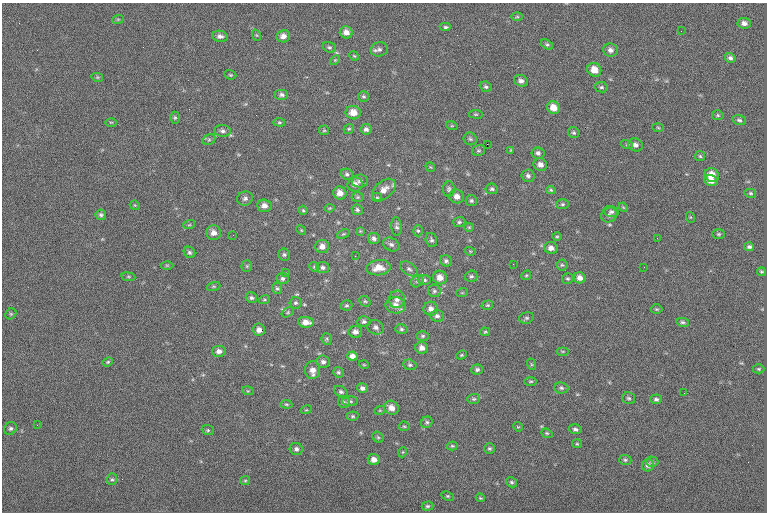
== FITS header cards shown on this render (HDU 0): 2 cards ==
NAXIS1  =                  765
NAXIS2  =                  510

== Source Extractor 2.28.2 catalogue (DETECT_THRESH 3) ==
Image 765 x 510 px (HDU 0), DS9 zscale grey, 1 PNG px = 1 image px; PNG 769 x 514 px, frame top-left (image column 1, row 510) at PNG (2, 3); each listed source drawn as its Kron ellipse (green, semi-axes under 4 px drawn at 4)
Background -0.307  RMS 7.8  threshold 23.4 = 3 sigma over >= 5 px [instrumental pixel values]
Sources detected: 204; all 204 listed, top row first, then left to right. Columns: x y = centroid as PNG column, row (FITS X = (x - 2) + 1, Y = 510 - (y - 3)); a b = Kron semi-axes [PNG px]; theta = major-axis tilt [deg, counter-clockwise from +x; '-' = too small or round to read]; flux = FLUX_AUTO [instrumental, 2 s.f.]
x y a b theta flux
517 17 6 3 0 650
118 19 6 3 18 570
744 23 7 5 -6 2200
445 27 6 4 0 950
681 31 2 2 - 230
346 32 6 6 - 3100
256 35 6 3 -70 490
220 36 8 5 -9 1900
283 36 7 6 - 3000
547 45 6 4 -35 870
329 47 7 5 -18 900
379 49 9 7 14 1800
610 50 7 6 - 2200
354 56 5 4 - 550
730 58 5 5 - 1400
335 60 6 3 44 550
594 70 7 6 - 6300
230 75 6 4 -20 690
97 77 6 4 -13 620
521 81 7 5 -28 2000
486 87 6 5 - 1100
601 87 7 5 -11 970
282 95 7 5 0 1500
363 96 5 5 - 890
553 108 7 6 - 5500
353 113 7 6 - 5500
476 114 7 3 -8 610
718 115 6 5 - 780
175 118 6 4 90 770
739 120 7 5 -15 1100
111 122 6 3 -1 530
279 122 6 4 -5 710
452 126 6 4 -17 530
658 128 5 3 - 560
349 129 5 4 - 670
366 129 5 5 - 1600
324 130 5 4 - 650
222 131 8 6 -6 1600
574 133 6 5 - 900
470 139 6 6 - 1000
209 140 7 5 29 820
487 144 2 2 - 4000
627 145 6 4 -18 630
635 145 7 6 - 2100
511 150 4 4 - 500
478 151 6 5 - 820
538 153 6 5 - 1500
700 156 5 5 - 750
540 165 7 6 - 2700
430 167 5 3 - 470
347 174 6 5 - 1200
712 175 7 7 - 5900
528 176 6 6 - 1400
711 180 7 5 -24 4600
360 181 8 6 4 1700
355 184 7 7 - 2800
449 189 7 6 - 1200
492 189 6 5 - 1000
384 190 13 8 41 4700
551 190 5 4 - 770
340 193 7 6 - 4200
750 193 6 4 -15 740
457 196 7 7 - 2800
358 197 6 5 - 730
377 197 5 4 - 680
245 198 8 7 - 1600
471 201 5 5 - 990
562 204 6 5 - 940
135 205 5 4 - 570
264 206 7 6 - 2700
623 207 5 3 - 520
330 208 5 3 - 510
303 210 5 4 - 660
357 210 5 5 - 1000
611 212 7 5 -15 1200
101 215 5 5 - 1100
609 215 8 7 - 1600
690 217 5 3 - 510
459 222 6 5 - 950
189 225 6 3 18 630
396 226 9 5 -86 1400
469 227 4 4 - 580
301 230 5 4 - 550
360 231 4 4 - 470
418 231 5 5 - 730
213 233 7 7 - 3000
343 234 6 4 24 700
718 234 6 5 - 910
233 235 3 2 - 590
557 237 5 3 - 570
374 238 6 5 - 1600
657 238 2 2 - 430
431 240 7 5 -74 1100
391 244 8 6 -30 1600
322 246 7 6 - 3200
749 247 5 4 - 1000
551 248 7 6 - 2500
470 251 5 3 - 490
189 252 6 5 - 1100
284 255 6 6 - 1000
355 256 3 2 - 540
446 261 6 5 - 1200
513 264 2 2 - 970
167 265 6 4 0 680
562 265 5 5 - 780
247 266 5 5 - 690
314 267 5 4 - 710
323 267 6 5 - 1300
644 267 2 2 - 610
379 268 12 7 6 6000
409 269 9 6 -35 1400
285 272 2 2 - 4200
761 272 4 4 - 660
526 275 5 4 - 610
471 276 6 5 - 1100
128 277 7 3 -8 640
440 277 7 6 - 4100
580 278 6 5 - 2800
283 279 6 5 - 1200
568 279 5 5 - 800
424 280 6 5 - 1200
417 281 6 5 - 1100
214 286 7 3 18 630
277 288 6 5 - 840
434 291 6 6 - 1200
462 293 6 3 18 510
251 298 6 5 - 1100
397 299 9 8 - 2500
264 300 5 3 - 570
365 301 6 5 - 780
295 303 6 6 - 1000
346 305 6 5 - 850
396 305 10 8 -2 3800
487 305 6 4 18 720
431 309 7 7 - 2600
656 309 6 4 -1 700
288 312 6 4 33 730
11 314 6 5 - 710
437 316 7 5 -2 1500
526 318 7 5 14 1100
306 322 8 5 -6 3700
364 322 6 5 - 1200
683 322 6 4 -10 980
376 327 8 7 - 2000
401 329 6 5 - 1100
259 330 6 6 - 2700
355 332 7 5 -9 2400
485 332 5 4 - 690
423 336 6 5 - 860
327 339 6 5 - 770
422 348 6 6 - 2700
219 351 6 5 - 2400
563 351 6 3 0 500
461 355 5 4 - 650
352 356 5 4 - 2700
108 362 5 4 - 740
323 362 7 6 - 1700
531 364 6 4 -71 600
364 365 5 3 - 440
410 365 7 5 -18 910
759 369 6 4 0 750
313 370 9 7 87 3500
477 370 6 5 - 1100
338 372 5 5 - 910
531 381 6 3 1 580
362 388 5 4 - 1800
561 388 7 5 -7 1100
248 391 6 4 -16 620
341 392 7 5 -31 1100
684 393 3 2 - 380
629 398 7 5 -15 970
474 399 6 5 - 790
656 399 6 4 0 1100
350 401 8 5 0 1100
344 402 6 6 - 990
286 404 6 4 -6 650
391 408 7 6 - 3900
306 410 5 3 - 420
380 410 5 3 - 520
353 416 6 4 -1 780
427 422 6 5 - 1000
37 425 3 2 - 390
404 426 5 4 - 660
518 427 5 4 - 510
10 428 7 6 - 1200
575 429 6 4 -12 1400
208 430 6 5 - 850
547 433 6 4 -21 720
378 437 6 5 - 790
577 444 5 4 - 660
452 446 5 4 - 660
489 448 5 5 - 860
296 449 6 6 - 1500
403 452 5 3 - 480
374 459 6 5 - 2900
625 460 6 5 - 950
652 462 6 5 - 1000
648 465 6 6 - 1900
112 479 6 5 - 860
245 481 5 4 - 650
511 482 6 4 -31 880
448 496 6 4 -26 740
480 498 4 3 - 590
427 506 6 4 1 920